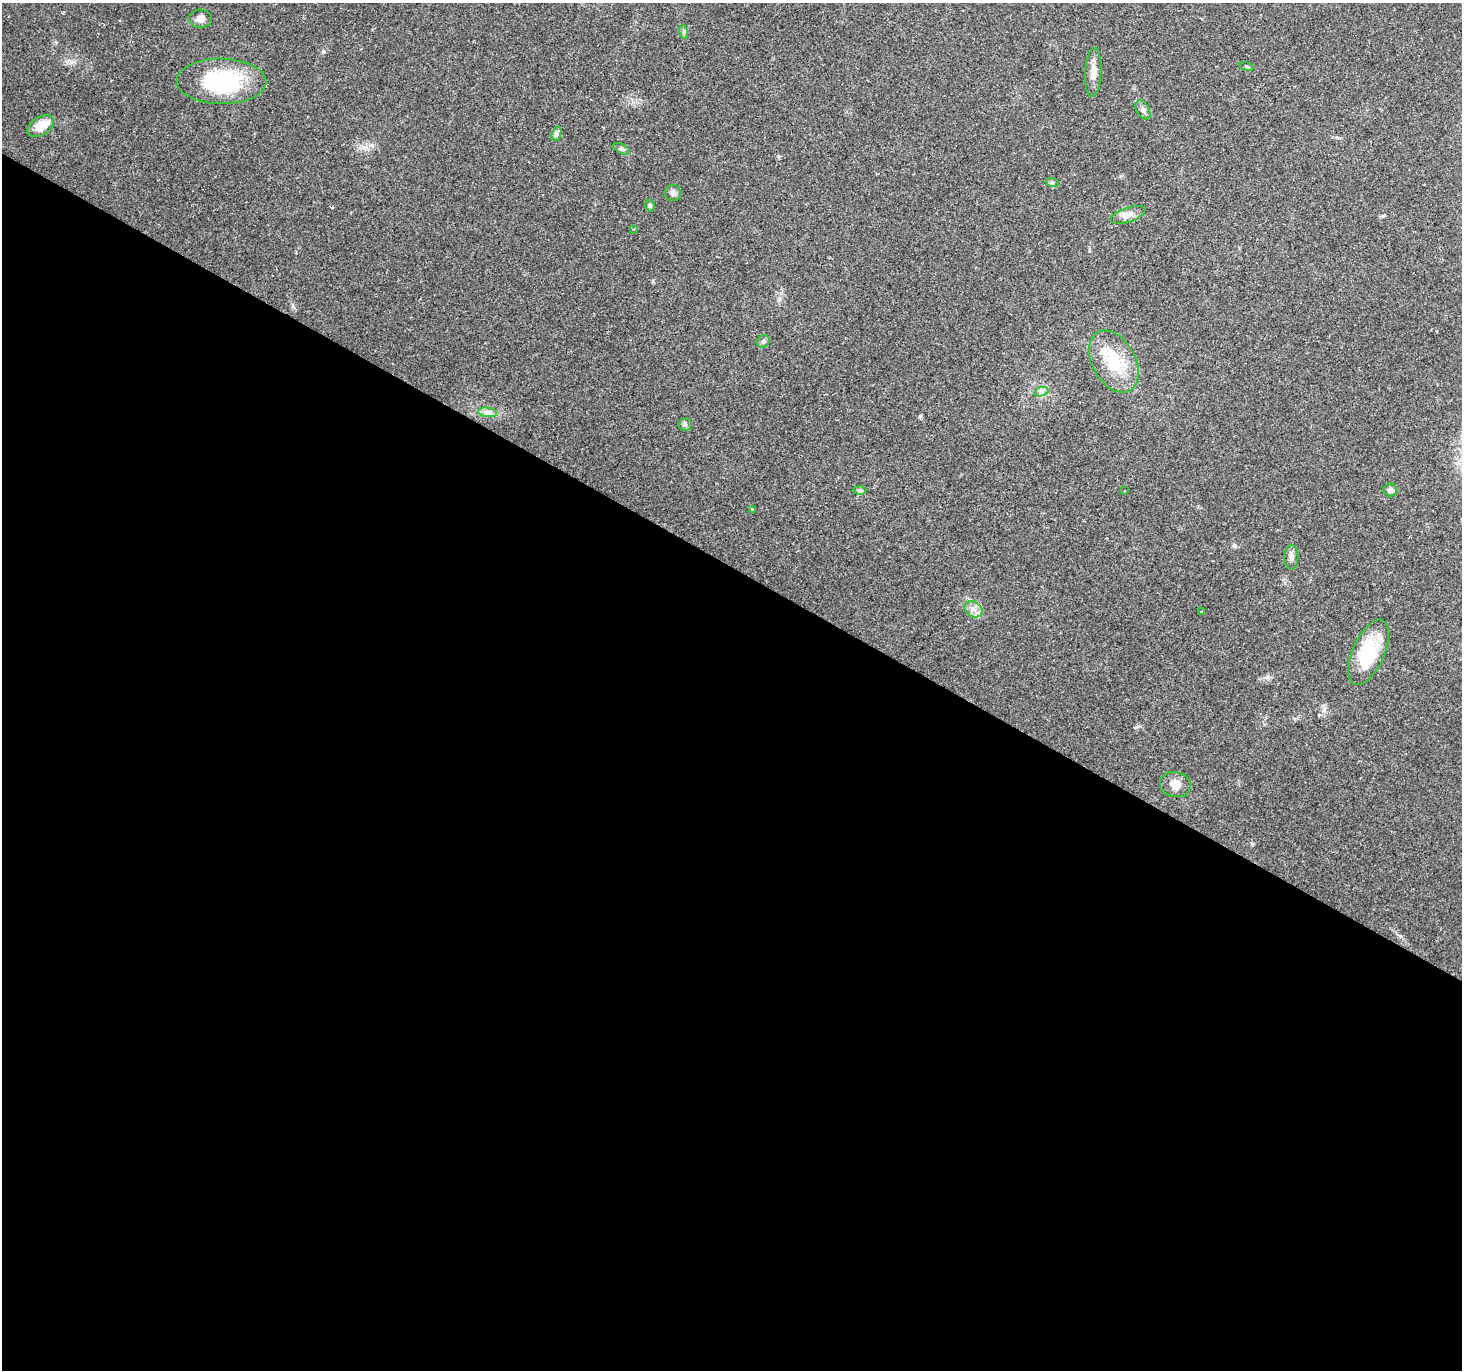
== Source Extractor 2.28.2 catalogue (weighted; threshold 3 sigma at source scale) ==
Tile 14 of 4 x 4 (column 2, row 4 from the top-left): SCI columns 1461-2920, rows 190-1557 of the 5843 x 5920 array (HDU 1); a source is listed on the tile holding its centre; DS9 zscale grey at full resolution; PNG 1464 x 1372 px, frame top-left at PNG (2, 3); each listed source drawn as its Kron ellipse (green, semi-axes under 4 px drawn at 4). Shown black and unused: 59% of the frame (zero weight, under 2 of 3 exposures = <1% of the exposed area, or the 3 px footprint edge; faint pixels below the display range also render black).
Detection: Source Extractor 2.28.2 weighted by HDU 2 'WHT'; one run over the whole footprint, this tile lists its part. Background 0.0649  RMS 0.0047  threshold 0.0211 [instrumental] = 3 sigma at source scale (4.5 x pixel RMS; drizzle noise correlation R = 1.50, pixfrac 1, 0.0396/0.0396 arcsec/px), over >= 5 px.
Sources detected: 28; all 28 listed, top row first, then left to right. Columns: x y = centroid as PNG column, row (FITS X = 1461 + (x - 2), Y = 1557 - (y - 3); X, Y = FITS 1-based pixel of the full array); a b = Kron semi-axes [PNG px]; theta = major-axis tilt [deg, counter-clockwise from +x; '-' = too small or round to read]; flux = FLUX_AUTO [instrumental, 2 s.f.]
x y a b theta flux
200 19 11 9 -2 2.9
684 32 7 4 -73 0.82
1247 66 7 3 -19 0.63
1093 72 24 8 87 4.5
221 81 45 22 -1 44
1143 110 10 6 -60 1.6
41 126 15 9 33 8.1
556 134 7 4 72 1.1
622 149 9 4 -25 1.1
1052 182 6 4 -19 0.7
673 193 8 8 - 1.6
650 206 6 4 -78 0.8
1128 215 18 7 19 3.2
634 229 3 3 - 0.58
763 341 7 5 47 1.2
1114 361 33 21 -61 22
1041 392 7 4 18 1.2
488 412 9 4 -8 1.8
685 424 6 6 - 0.97
860 490 6 4 -2 0.78
1390 490 7 6 - 1.6
1125 491 3 2 - 0.61
752 509 4 2 - 0.39
1291 557 12 7 90 2
973 609 10 7 -33 2.7
1201 612 3 3 - 0.73
1369 652 35 16 66 27
1175 784 15 12 -12 4.6
Unlisted compact peaks at least as high as the median listed source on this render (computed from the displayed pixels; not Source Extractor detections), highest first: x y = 323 51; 920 416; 1234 546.